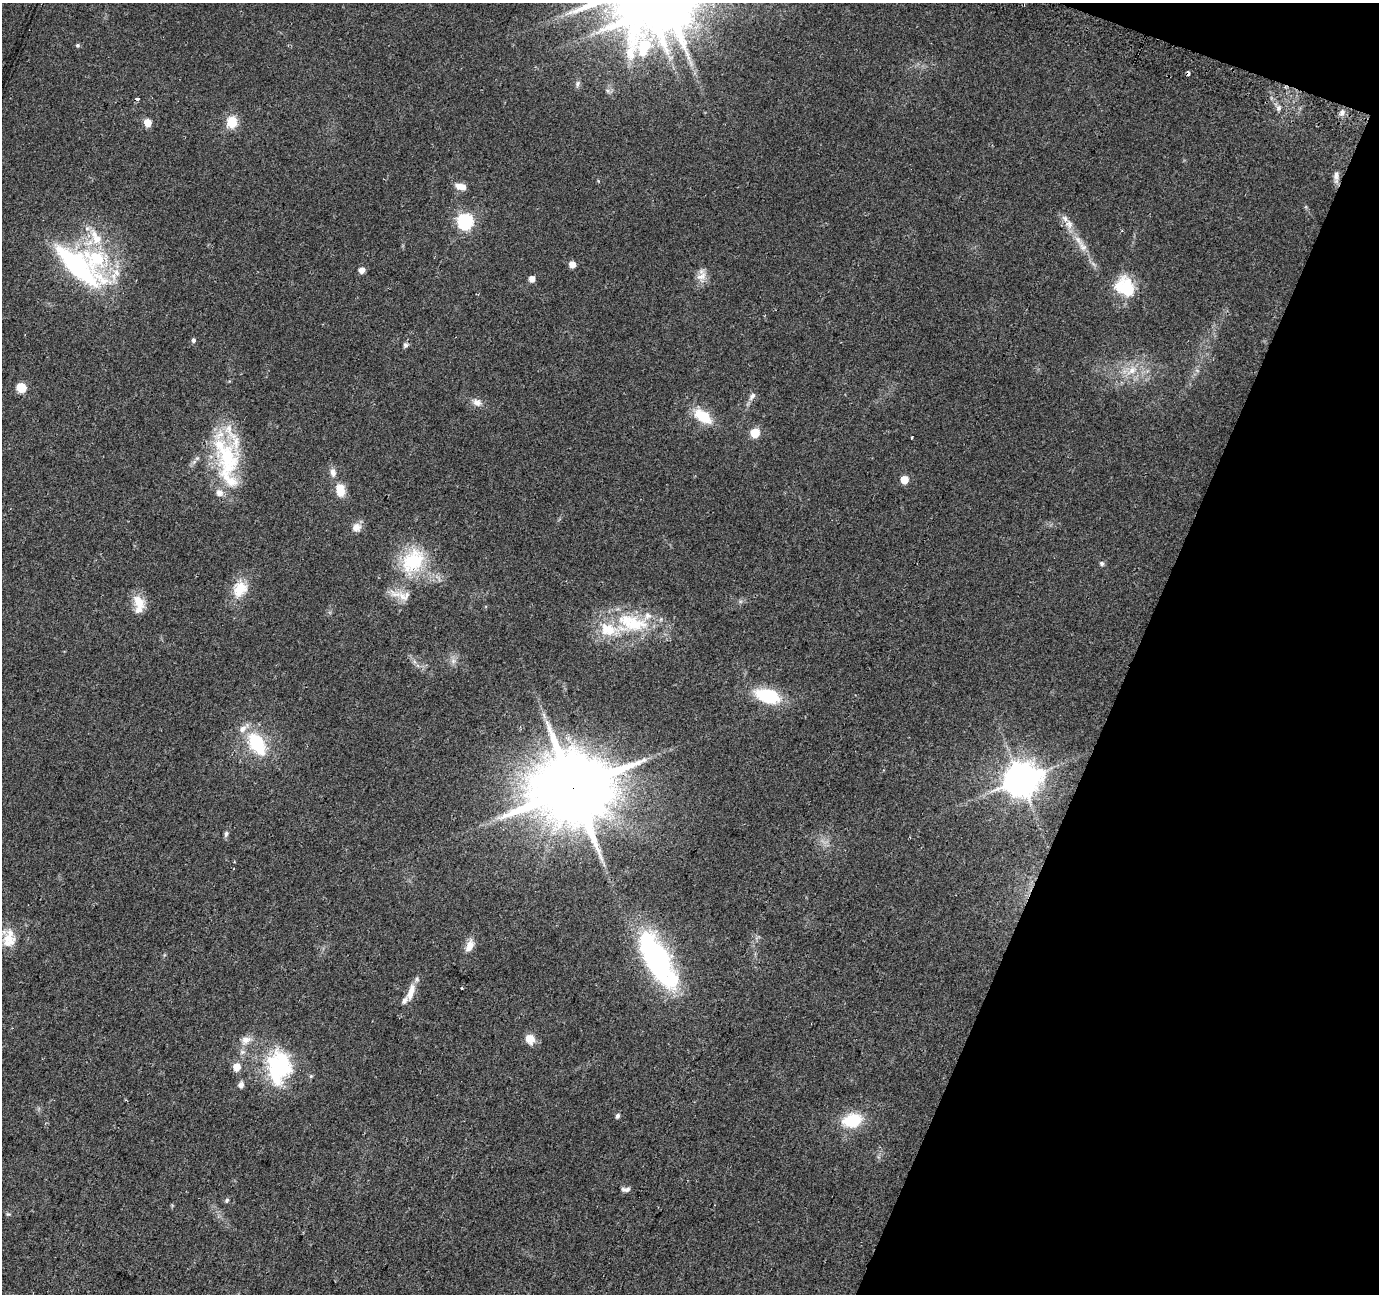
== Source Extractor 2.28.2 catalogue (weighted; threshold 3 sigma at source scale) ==
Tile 8 of 4 x 4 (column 4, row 2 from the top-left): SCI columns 4154-5530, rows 2890-4181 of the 5541 x 5715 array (HDU 1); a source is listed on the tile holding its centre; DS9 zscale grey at full resolution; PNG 1381 x 1296 px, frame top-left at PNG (2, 3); no overlay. Shown black and unused: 19% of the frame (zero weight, under 2 of 3 exposures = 2% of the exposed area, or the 3 px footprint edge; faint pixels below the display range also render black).
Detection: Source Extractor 2.28.2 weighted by HDU 2 'WHT'; one run over the whole footprint, this tile lists its part. Background 0.0562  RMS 0.0084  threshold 0.0379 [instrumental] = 3 sigma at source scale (4.5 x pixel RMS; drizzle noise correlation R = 1.50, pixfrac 1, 0.0396/0.0396 arcsec/px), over >= 5 px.
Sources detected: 72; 1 inside a brighter object's white glare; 2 cosmic-ray / hot-pixel residue — not listed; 9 inside a brighter listed object's ellipse — not listed separately; the other 60 listed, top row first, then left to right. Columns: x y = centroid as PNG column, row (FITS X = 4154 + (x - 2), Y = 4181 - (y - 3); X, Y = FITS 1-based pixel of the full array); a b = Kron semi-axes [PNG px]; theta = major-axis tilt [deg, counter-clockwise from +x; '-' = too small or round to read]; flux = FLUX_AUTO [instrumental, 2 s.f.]
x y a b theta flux
667 4 22 14 54 5000
77 45 5 5 - 1.4
577 84 8 6 79 2.3
1278 108 7 5 43 2.3
1342 113 8 6 88 2.7
232 122 12 11 - 15
147 123 5 5 - 13
1336 175 12 7 83 3.6
460 186 14 7 -12 6.5
465 221 7 6 - 170
1069 224 13 10 -46 6.3
96 238 26 13 -63 21
1083 247 12 7 -29 5
572 264 5 5 - 8.6
76 265 55 19 -39 130
362 270 5 5 - 5.9
116 272 12 10 -70 8.4
701 276 16 9 26 6.7
532 279 5 5 - 6.2
1125 287 25 21 -49 31
193 340 6 5 - 1.7
405 345 6 6 - 1.8
1132 370 11 9 52 7.7
21 387 7 5 -31 34
752 396 12 6 57 3.4
477 402 12 9 -16 4.7
703 416 21 11 -35 22
755 433 6 5 - 29
911 438 3 3 - 1.8
227 457 75 25 -72 76
333 473 10 7 -77 4.2
904 480 5 5 - 17
340 490 14 9 -82 13
356 527 9 9 - 6.5
413 561 32 24 48 47
1102 563 6 5 - 1.9
240 589 23 18 60 18
404 596 26 13 -18 11
139 601 21 12 -56 11
634 623 40 24 -10 51
453 661 7 5 46 2.4
768 696 17 9 -16 58
257 744 27 16 -59 43
1020 780 10 9 - 1700
573 788 22 20 18 8700
226 834 9 5 75 1.9
9 939 24 15 82 14
470 946 17 9 69 7.2
660 959 71 24 -70 130
462 988 3 2 - 0.75
411 992 24 8 74 9.7
530 1039 12 11 - 8.1
246 1040 14 10 9 6.2
278 1066 38 33 -62 69
237 1067 6 6 - 9.5
241 1085 6 5 - 4.5
618 1116 5 5 - 2.2
852 1120 16 11 13 35
626 1189 12 5 0 2.6
227 1200 7 4 51 1.4
Overlapping masked pixels (flux is a lower limit): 1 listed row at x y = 573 788
Isophote crosses this tile's border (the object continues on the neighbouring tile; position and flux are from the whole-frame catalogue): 1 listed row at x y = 667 4